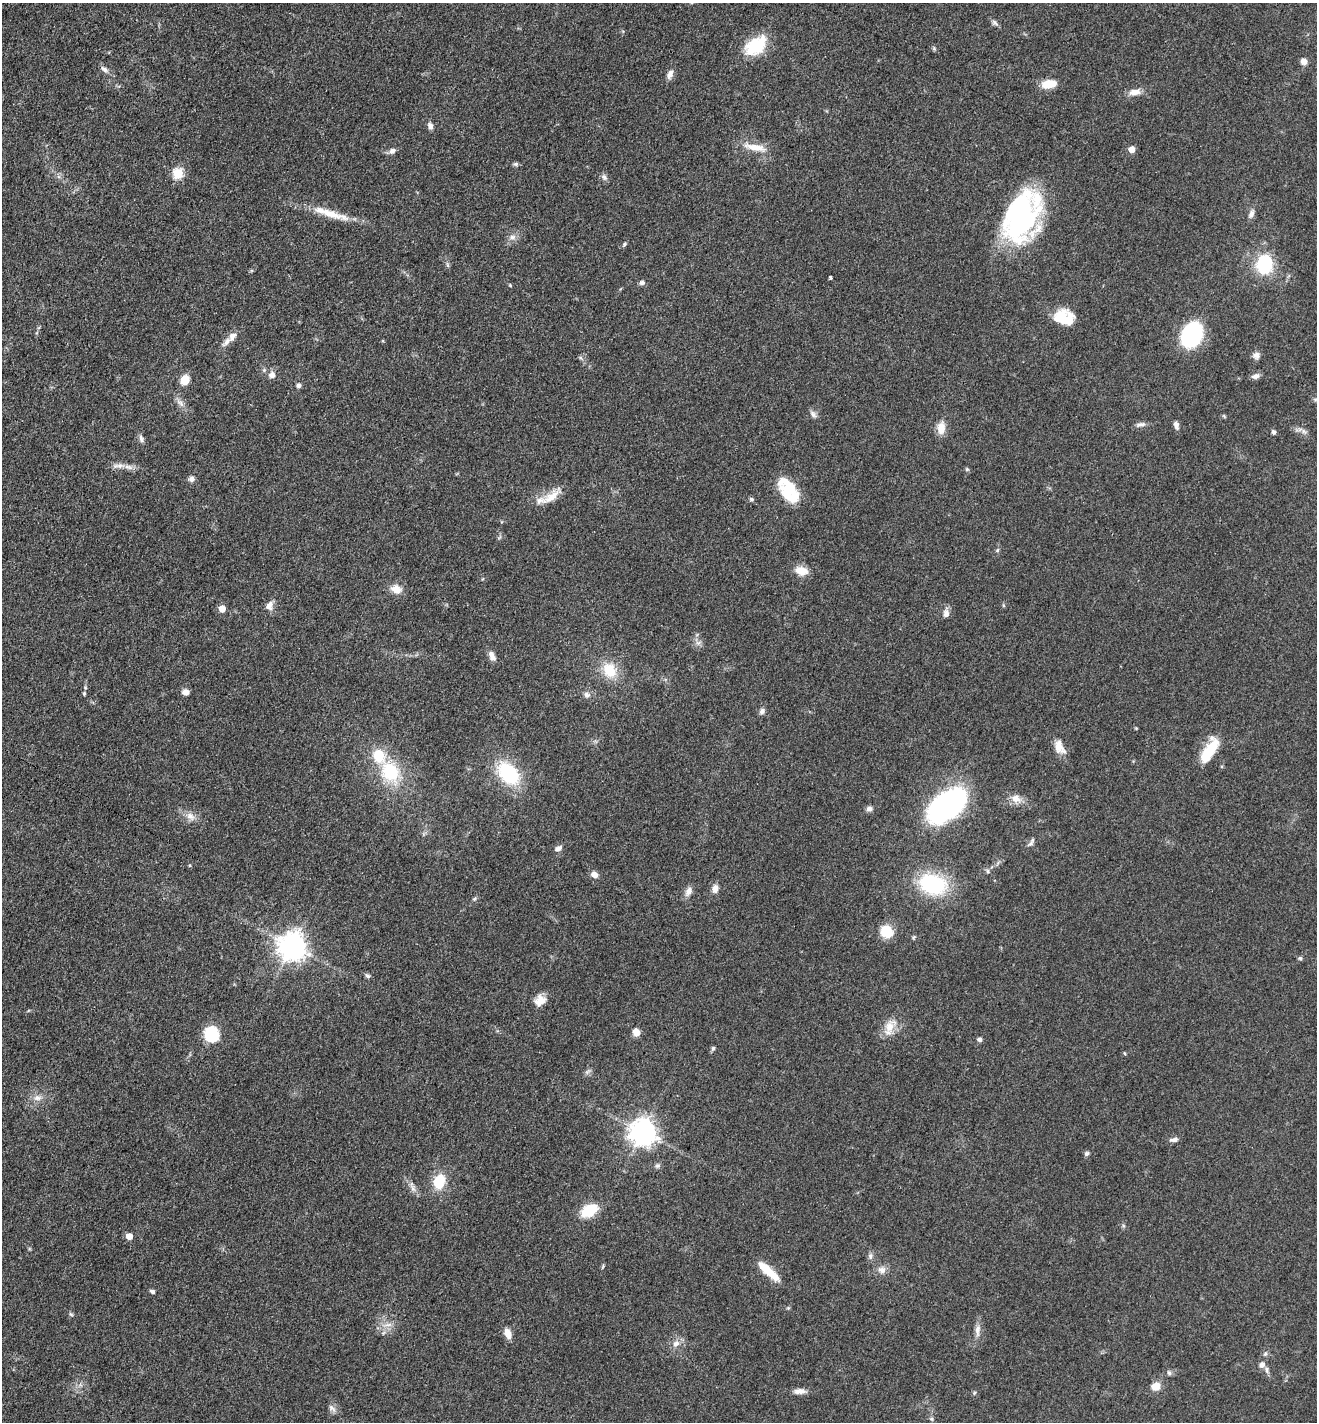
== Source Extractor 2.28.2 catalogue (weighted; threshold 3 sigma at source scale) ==
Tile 11 of 4 x 4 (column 3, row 3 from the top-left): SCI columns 2932-4246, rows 1525-2944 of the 5880 x 5796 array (HDU 1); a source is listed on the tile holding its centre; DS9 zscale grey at full resolution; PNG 1319 x 1424 px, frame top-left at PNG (2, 3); no overlay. Shown black and unused: <1% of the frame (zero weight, under 3 of 4 exposures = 2% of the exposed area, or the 3 px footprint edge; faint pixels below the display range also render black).
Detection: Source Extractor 2.28.2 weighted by HDU 2 'WHT'; one run over the whole footprint, this tile lists its part. Background 0.0639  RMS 0.0058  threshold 0.026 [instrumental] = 3 sigma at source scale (4.5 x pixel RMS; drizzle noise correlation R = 1.50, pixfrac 1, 0.05/0.05 arcsec/px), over >= 5 px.
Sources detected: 125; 1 too faint to see at this stretch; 1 inside a brighter object's white glare — not listed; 6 inside a brighter listed object's ellipse — not listed separately; the other 117 listed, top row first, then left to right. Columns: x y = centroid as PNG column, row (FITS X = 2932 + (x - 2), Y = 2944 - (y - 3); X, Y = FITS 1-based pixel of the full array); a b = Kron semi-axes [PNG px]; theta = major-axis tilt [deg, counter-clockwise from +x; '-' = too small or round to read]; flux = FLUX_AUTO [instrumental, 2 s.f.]
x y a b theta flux
995 23 10 5 -45 1.6
756 46 28 17 38 23
934 49 6 4 -19 0.79
1304 61 8 7 - 3.2
104 69 12 6 -34 2.4
670 74 12 7 68 3.3
1048 84 14 8 9 11
1134 92 16 8 9 4.6
430 126 8 6 -68 2.5
755 147 30 9 -9 9
1132 149 5 5 - 6.9
392 151 8 7 - 2.4
516 164 7 6 - 1.1
178 174 6 5 - 38
604 177 9 6 -68 1.8
330 214 54 9 -17 15
1251 214 13 7 70 2.7
1020 216 56 31 71 110
512 237 9 7 0 2.5
624 244 6 5 - 0.9
1264 264 15 12 79 39
448 265 7 4 -87 0.99
830 277 4 3 - 2.3
642 283 6 5 - 1.7
510 285 5 3 - 0.56
1060 316 23 13 41 11
1192 335 18 13 63 77
227 341 16 7 48 3.8
1256 355 10 8 -80 2.6
272 375 10 9 - 3
1256 376 11 6 18 2.4
185 380 9 7 61 9.7
298 386 6 5 - 1.7
1316 400 10 4 -22 1.4
180 403 14 6 -42 3
813 414 11 6 -50 2.1
1224 416 6 4 -72 0.65
1141 424 15 5 11 2.3
1176 425 10 5 -78 2.4
941 428 16 10 88 6.1
1304 431 8 5 -58 1.7
1273 432 6 5 - 1.4
141 439 11 6 -70 1.9
119 466 21 7 3 4.4
967 469 5 5 - 0.84
191 479 8 7 - 2.2
788 490 27 14 -55 26
551 497 33 10 39 8.8
751 499 6 5 - 1
997 550 6 4 71 0.8
801 571 14 9 -14 7.9
396 589 14 11 -20 6.2
269 605 12 8 63 3.8
1003 605 6 3 -72 0.65
222 609 5 5 - 8.9
946 613 11 8 89 3
698 643 9 6 17 2
492 656 13 7 -63 3.6
609 670 19 15 -59 15
185 692 9 7 -1 2.7
84 693 6 5 - 0.95
587 694 9 8 - 2.2
762 711 8 6 55 1.9
1136 728 4 4 - 0.51
1059 747 20 12 -62 6.5
1209 750 33 12 60 17
390 772 22 18 -60 30
509 774 23 15 -49 42
1016 798 14 11 -28 5.3
948 805 39 22 41 140
869 809 8 6 16 2
190 816 14 9 -44 4.4
1030 844 10 6 38 1.7
558 849 9 6 28 2.6
988 871 6 5 - 1.1
594 875 9 7 -27 3.1
933 884 28 20 -15 51
715 889 11 7 82 3.3
688 892 13 8 61 3.4
474 899 6 4 46 0.91
886 932 15 13 -39 12
914 937 6 4 70 0.75
292 947 9 8 - 750
1300 958 5 5 - 0.94
367 976 7 5 -38 1.3
540 1001 14 12 40 6.3
889 1026 22 13 55 8.8
636 1032 8 7 - 4.4
211 1034 12 11 - 34
979 1039 6 5 - 1.5
713 1048 6 5 - 1.1
1124 1053 5 3 - 0.53
37 1098 12 8 -5 3.7
643 1133 8 8 - 640
1174 1140 11 6 7 2.1
1086 1153 6 5 - 1.3
657 1166 8 6 0 1.3
439 1181 18 13 77 15
412 1187 18 6 -67 3.1
589 1210 17 11 29 20
129 1236 5 5 - 7.7
870 1256 9 6 -89 1.9
882 1270 11 9 -15 3.7
768 1271 30 8 -43 15
152 1291 6 5 - 1.5
71 1314 7 4 -37 0.84
388 1325 14 4 3 2.8
977 1330 17 7 84 3.8
508 1334 11 7 -66 5.5
676 1344 10 8 55 3.7
1265 1354 6 5 - 1.1
1262 1365 8 7 - 2.5
1169 1373 8 5 -62 1.2
1156 1386 8 7 - 8.1
800 1391 17 7 0 4
332 1408 13 5 -45 2.1
931 1419 6 5 - 1
Isophote crosses this tile's border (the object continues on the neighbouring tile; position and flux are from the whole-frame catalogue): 1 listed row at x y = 1316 400